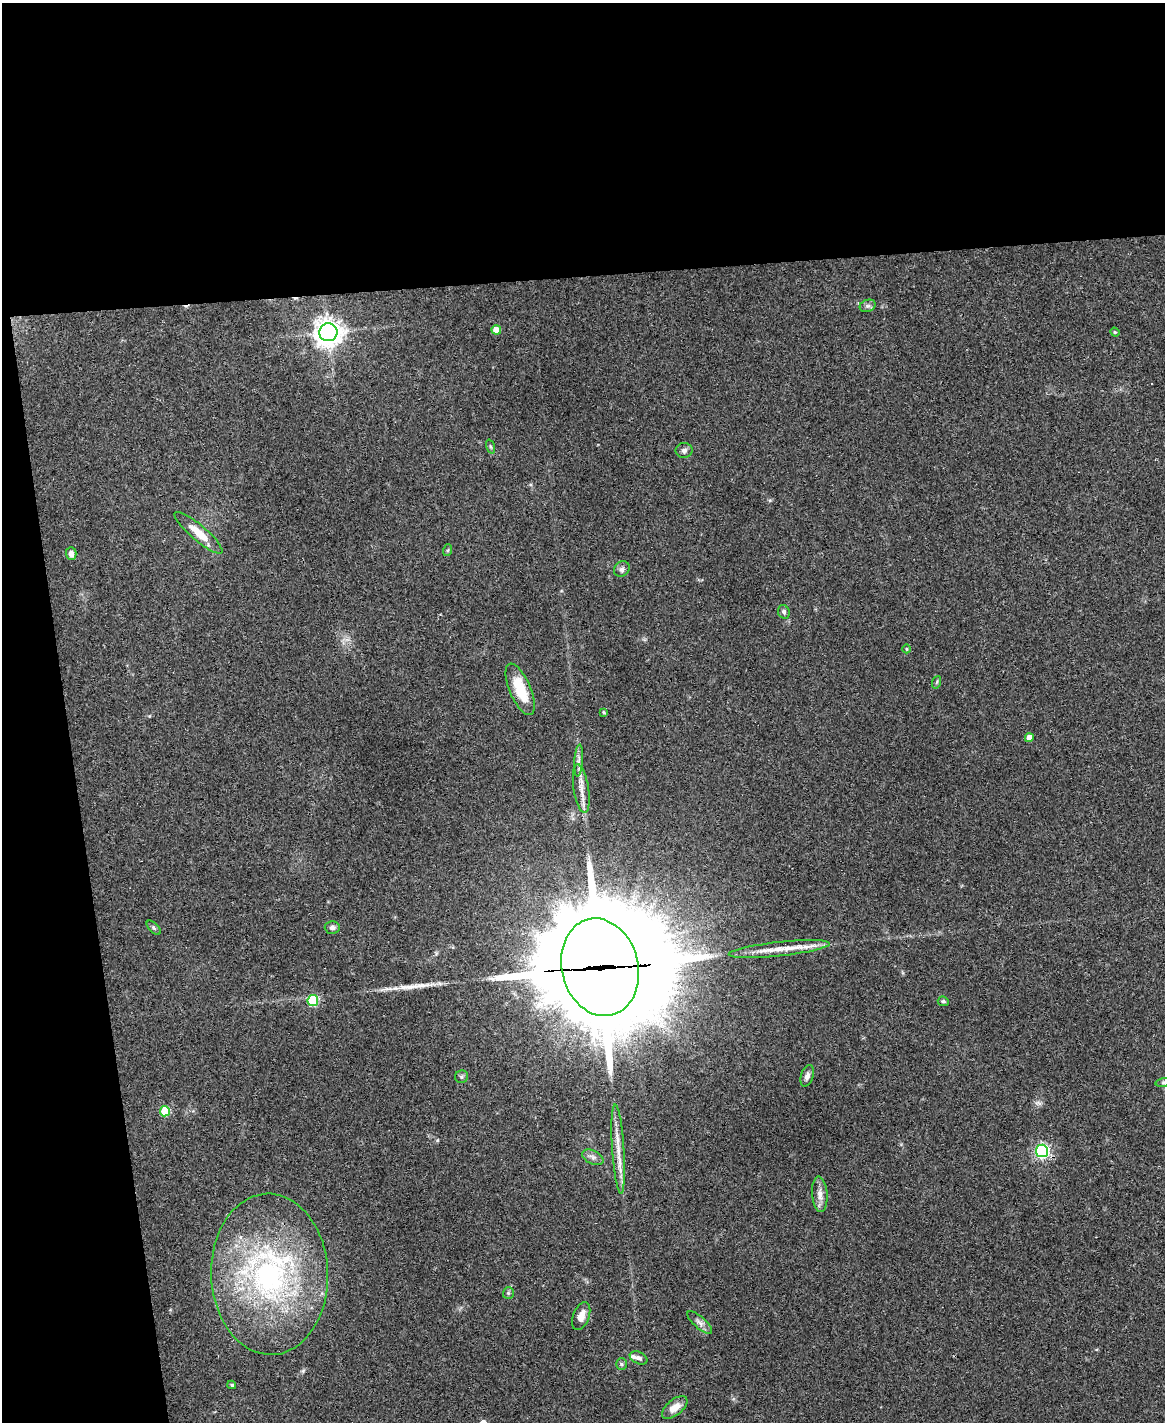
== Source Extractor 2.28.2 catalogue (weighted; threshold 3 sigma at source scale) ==
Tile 1 of 4 x 3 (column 1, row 1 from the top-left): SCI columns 1-1163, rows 3080-4499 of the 4653 x 4631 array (HDU 1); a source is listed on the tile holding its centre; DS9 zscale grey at full resolution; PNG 1167 x 1424 px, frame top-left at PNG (2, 3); each listed source drawn as its Kron ellipse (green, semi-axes under 4 px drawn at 4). Shown black and unused: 25% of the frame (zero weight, under 3 of 4 exposures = <1% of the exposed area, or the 3 px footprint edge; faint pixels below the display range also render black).
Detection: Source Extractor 2.28.2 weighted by HDU 2 'WHT'; one run over the whole footprint, this tile lists its part. Background 0.0739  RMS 0.0056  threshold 0.025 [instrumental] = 3 sigma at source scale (4.5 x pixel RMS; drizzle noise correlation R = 1.50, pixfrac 1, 0.05/0.05 arcsec/px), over >= 5 px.
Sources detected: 46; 1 inside a brighter object's white glare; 1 cosmic-ray / hot-pixel residue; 2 long thin detections or spike segments (spike, bleed or trail) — neither listed nor drawn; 2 inside a brighter listed object's ellipse — not listed separately; the other 40 listed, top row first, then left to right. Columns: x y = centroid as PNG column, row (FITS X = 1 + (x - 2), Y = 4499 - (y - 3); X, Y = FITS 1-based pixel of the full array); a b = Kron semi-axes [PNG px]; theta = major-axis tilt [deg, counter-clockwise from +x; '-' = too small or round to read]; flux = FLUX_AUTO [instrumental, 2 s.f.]
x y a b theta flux
868 306 8 6 19 1.5
496 330 5 4 - 6.6
328 332 9 9 - 580
1115 332 5 4 - 0.62
490 446 7 3 -71 0.78
684 450 8 7 - 2
198 533 31 7 -41 10
448 550 6 4 70 0.66
71 553 6 5 - 3
622 569 8 7 - 1.8
784 612 7 5 -67 1.3
907 649 4 3 - 0.56
937 682 6 4 71 0.73
520 689 27 10 -67 17
604 712 4 3 - 0.71
1029 738 4 4 - 4.6
579 760 16 4 86 2.6
581 789 24 7 -81 6.2
332 927 7 6 - 2
154 928 9 4 -45 1
779 949 50 7 6 12
600 967 49 38 -76 11000
313 1000 5 5 - 30
943 1001 6 5 - 1.1
807 1076 11 6 72 2.3
462 1077 6 6 - 1
1164 1083 8 4 8 1.1
165 1111 5 5 - 24
618 1149 45 6 -86 9.3
1042 1151 6 6 - 120
593 1157 11 6 -27 2.4
820 1194 18 7 -85 4
270 1274 80 58 -88 140
508 1293 6 5 - 0.9
581 1316 14 8 69 5
700 1322 16 6 -42 2.6
639 1358 9 6 -25 1.8
622 1364 6 5 - 0.97
232 1385 4 3 - 0.82
675 1407 15 7 39 5.8
Overlapping masked pixels (flux is a lower limit): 1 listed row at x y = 600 967
Isophote crosses this tile's border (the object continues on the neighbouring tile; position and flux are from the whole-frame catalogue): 1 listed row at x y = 1164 1083